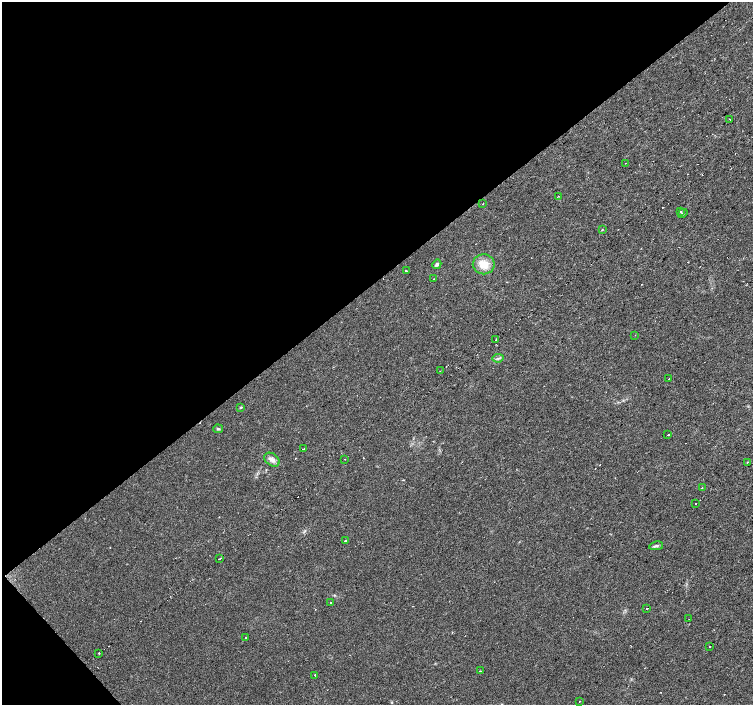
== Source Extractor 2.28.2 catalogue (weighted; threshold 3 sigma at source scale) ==
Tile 5 of 4 x 4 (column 1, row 2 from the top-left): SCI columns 1-1501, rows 2955-4359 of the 6008 x 5969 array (HDU 1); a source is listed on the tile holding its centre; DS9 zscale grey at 2 x 2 block average (1 PNG px = mean of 2 x 2 image px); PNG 755 x 707 px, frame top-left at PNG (2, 2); each listed source drawn as its Kron ellipse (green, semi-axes under 4 px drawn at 4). Shown black and unused: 41% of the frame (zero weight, under 2 of 3 exposures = <1% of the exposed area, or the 3 px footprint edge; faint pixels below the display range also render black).
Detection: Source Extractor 2.28.2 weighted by HDU 2 'WHT'; one run over the whole footprint, this tile lists its part. Background 0.0312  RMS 0.0061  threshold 0.0272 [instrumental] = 3 sigma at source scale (4.5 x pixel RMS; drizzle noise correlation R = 1.50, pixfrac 1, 0.0396/0.0396 arcsec/px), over >= 5 px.
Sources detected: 51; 14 cosmic-ray / hot-pixel residue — neither listed nor drawn; the other 37 listed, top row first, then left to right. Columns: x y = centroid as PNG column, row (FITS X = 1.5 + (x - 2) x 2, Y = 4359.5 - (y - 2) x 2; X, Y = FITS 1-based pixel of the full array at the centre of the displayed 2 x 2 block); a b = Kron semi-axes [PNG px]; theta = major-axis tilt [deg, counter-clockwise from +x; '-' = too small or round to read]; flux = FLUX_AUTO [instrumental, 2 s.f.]
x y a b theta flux
729 119 2 2 - 3.1
625 163 2 2 - 1.6
558 196 2 2 - 1.6
483 203 2 2 - 2.2
681 211 2 2 - 5.1
682 213 5 3 - 2
602 230 3 2 - 0.92
437 264 5 3 - 2.9
484 264 11 10 - 20
406 271 2 2 - 5.3
434 279 2 2 - 1.8
635 335 2 2 - 0.56
496 339 2 2 - 3.5
498 358 5 2 - 1.6
440 371 2 2 - 0.94
669 379 3 2 - 1.6
241 407 4 3 - 1.3
218 429 5 3 - 2
668 434 2 2 - 17
303 449 2 2 - 3.2
345 459 2 2 - 2.2
272 460 8 6 -38 6.3
748 462 2 2 - 1.9
702 488 2 2 - 3.1
696 503 2 2 - 6.5
345 541 3 2 - 2.2
656 546 7 3 12 2.7
220 558 2 2 - 4.5
331 603 2 2 - 1.1
647 608 2 2 - 5.2
689 619 2 2 - 1.4
245 637 2 2 - 2.4
710 647 2 2 - 3.3
99 653 2 2 - 8.4
480 671 2 2 - 0.9
315 675 2 2 - 2.4
579 701 2 2 - 0.64
Diffuse or blended objects may show on this block-average render without a row.